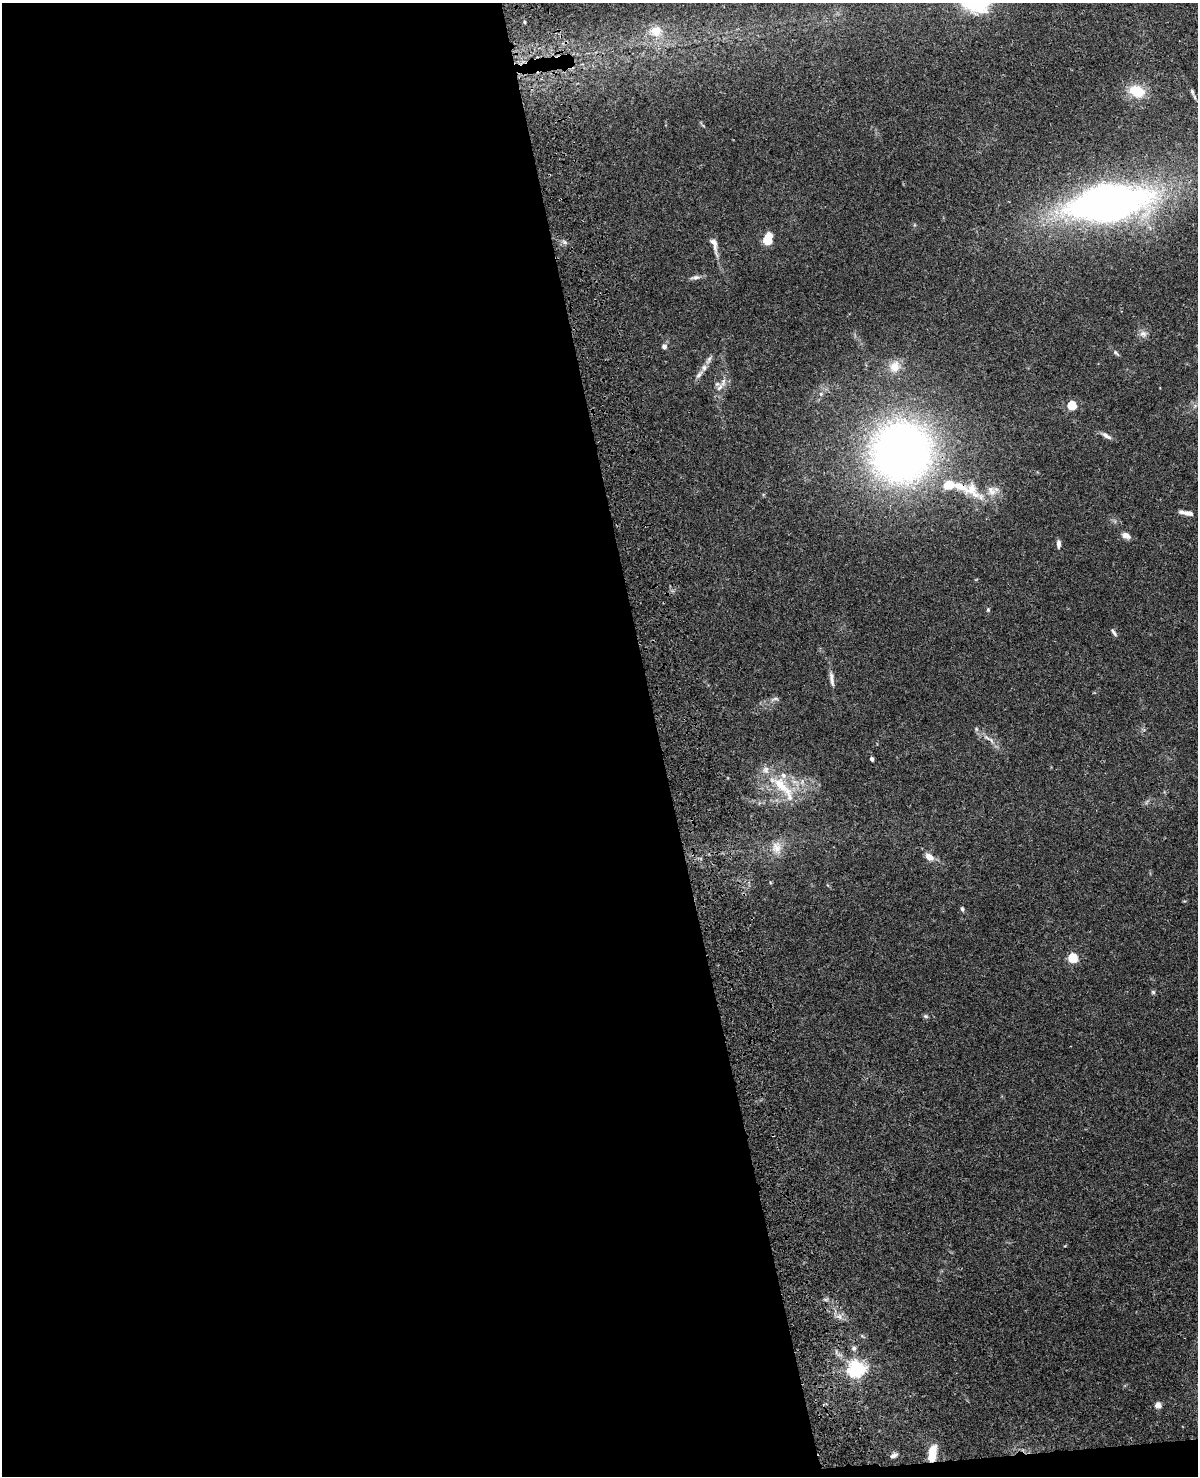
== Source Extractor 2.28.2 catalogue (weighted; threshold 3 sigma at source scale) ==
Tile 9 of 4 x 3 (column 1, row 3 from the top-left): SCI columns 119-1314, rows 276-1749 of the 5020 x 4865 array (HDU 1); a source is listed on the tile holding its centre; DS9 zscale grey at full resolution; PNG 1200 x 1478 px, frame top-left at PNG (2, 3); no overlay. Shown black and unused: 56% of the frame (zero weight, under 3 of 4 exposures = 6% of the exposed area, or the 3 px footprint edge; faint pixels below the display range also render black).
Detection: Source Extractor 2.28.2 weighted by HDU 2 'WHT'; one run over the whole footprint, this tile lists its part. Background 0.0273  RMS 0.0023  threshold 0.0104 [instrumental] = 3 sigma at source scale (4.5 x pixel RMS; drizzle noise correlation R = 1.50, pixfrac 1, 0.05/0.05 arcsec/px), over >= 5 px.
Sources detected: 51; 5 inside a brighter listed object's ellipse — not listed separately; the other 46 listed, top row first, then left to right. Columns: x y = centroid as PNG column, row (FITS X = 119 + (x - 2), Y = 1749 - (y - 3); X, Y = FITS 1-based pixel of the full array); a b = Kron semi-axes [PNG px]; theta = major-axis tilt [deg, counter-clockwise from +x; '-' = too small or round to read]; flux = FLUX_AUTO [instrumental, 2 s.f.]
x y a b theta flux
525 22 5 3 - 0.21
656 31 19 15 0 5
1137 91 17 12 -20 5.9
1192 92 9 5 -66 0.51
1109 203 66 30 8 140
769 235 5 4 - 2.7
767 240 5 5 - 12
565 242 6 5 - 0.52
714 245 26 7 -75 1.8
695 277 14 6 8 0.83
1143 334 10 9 - 1.1
664 346 7 6 - 0.74
1116 353 11 4 -49 0.5
709 360 14 5 60 0.89
895 366 15 13 69 2.7
699 375 13 5 52 0.97
720 387 12 6 54 1.2
821 394 6 4 -72 0.33
1072 405 5 5 - 11
1106 436 14 6 -32 0.97
901 452 55 53 43 150
949 485 13 9 7 4.5
991 490 15 11 -62 2.3
974 494 35 10 -24 4.5
1186 513 16 4 -10 1.3
1126 535 9 6 -25 1.4
1059 544 10 5 -89 0.9
988 610 5 4 - 0.28
1114 633 10 4 -55 0.53
832 679 21 6 -81 1.3
775 699 12 4 17 0.65
987 738 12 4 -30 0.85
872 759 4 3 - 0.49
782 787 48 13 -47 8.7
776 848 19 14 -84 3
929 857 9 6 -36 2.1
962 909 6 4 -76 0.39
1072 958 5 5 - 15
1153 992 7 4 -45 0.33
926 1016 7 5 -20 0.39
839 1317 8 5 -45 0.8
854 1348 7 6 - 0.59
856 1369 6 6 - 87
1158 1405 5 4 - 2.7
932 1453 15 7 81 5.1
894 1455 9 5 23 0.76
Overlapping masked pixels (flux is a lower limit): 2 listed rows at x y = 1109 203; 932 1453